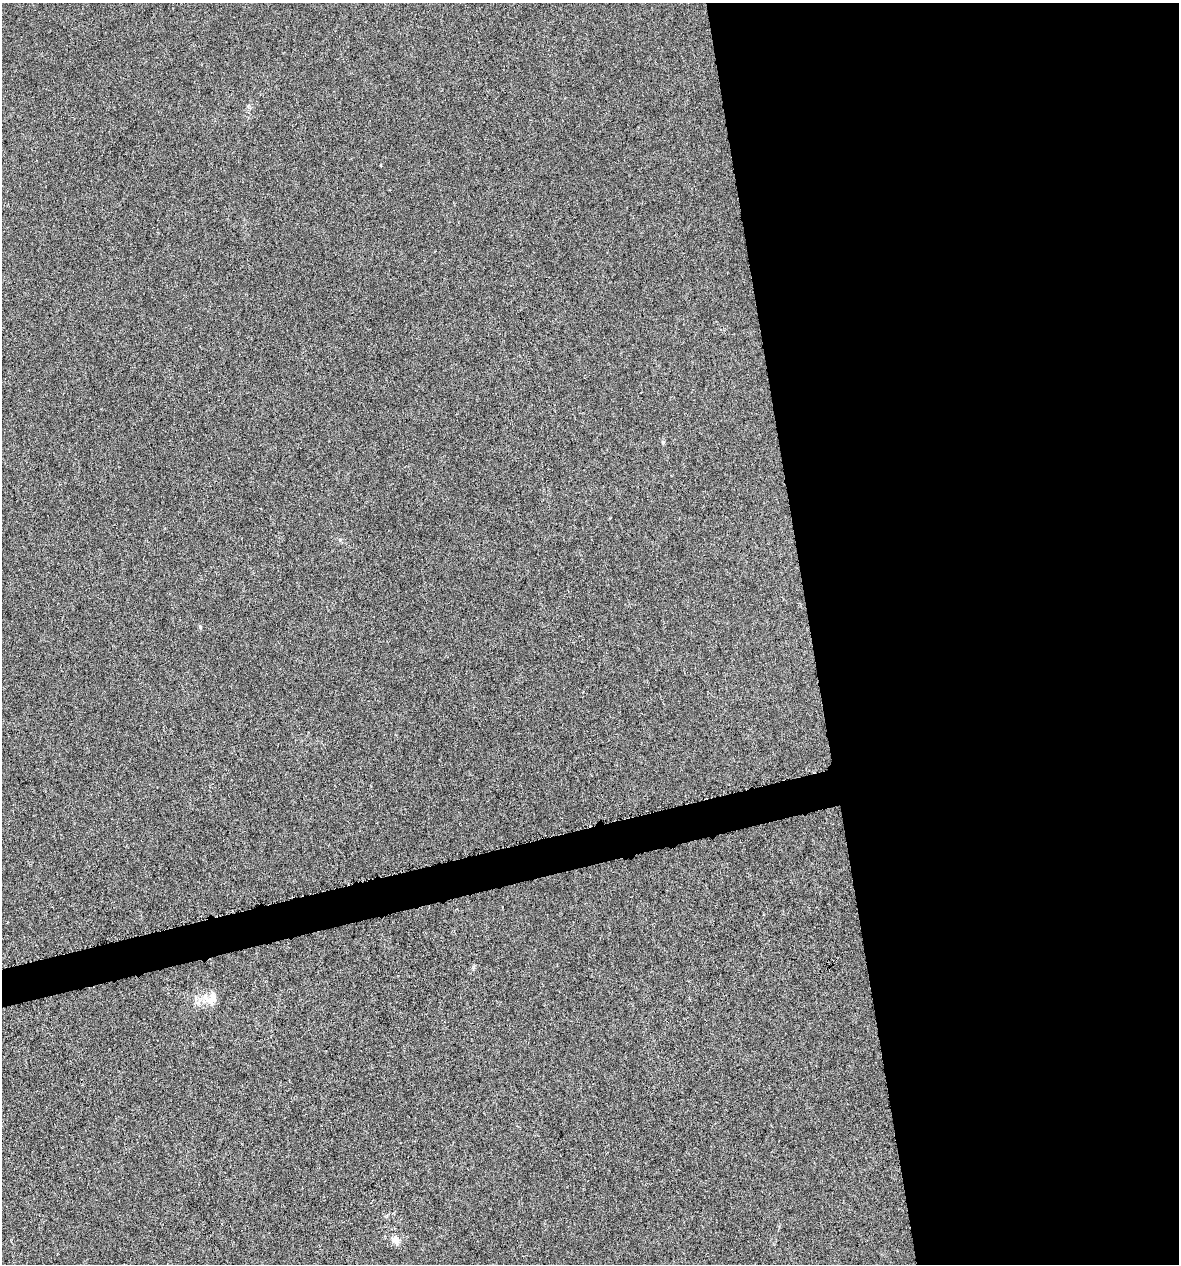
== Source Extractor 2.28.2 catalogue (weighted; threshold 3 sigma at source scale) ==
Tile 8 of 4 x 4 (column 4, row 2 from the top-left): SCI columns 3572-4748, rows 2525-3786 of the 4843 x 5052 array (HDU 1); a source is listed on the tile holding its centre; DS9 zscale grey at full resolution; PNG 1181 x 1266 px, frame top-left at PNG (2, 3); no overlay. Shown black and unused: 33% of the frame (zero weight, under 4 of 8 exposures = <1% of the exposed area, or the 3 px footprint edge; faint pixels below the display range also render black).
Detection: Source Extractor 2.28.2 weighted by HDU 2 'WHT'; one run over the whole footprint, this tile lists its part. Background -0.00911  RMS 0.0022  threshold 0.00881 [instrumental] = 3 sigma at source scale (4.09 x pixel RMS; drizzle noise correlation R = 1.36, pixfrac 0.8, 0.0396/0.0396 arcsec/px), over >= 5 px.
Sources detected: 3; all 3 listed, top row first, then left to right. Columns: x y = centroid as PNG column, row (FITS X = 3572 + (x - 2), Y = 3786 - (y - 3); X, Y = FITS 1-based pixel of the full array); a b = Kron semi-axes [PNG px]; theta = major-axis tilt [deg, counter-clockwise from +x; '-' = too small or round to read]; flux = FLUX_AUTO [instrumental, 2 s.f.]
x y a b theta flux
200 627 6 3 74 0.22
211 999 21 13 40 2.8
395 1240 12 9 -33 1.2